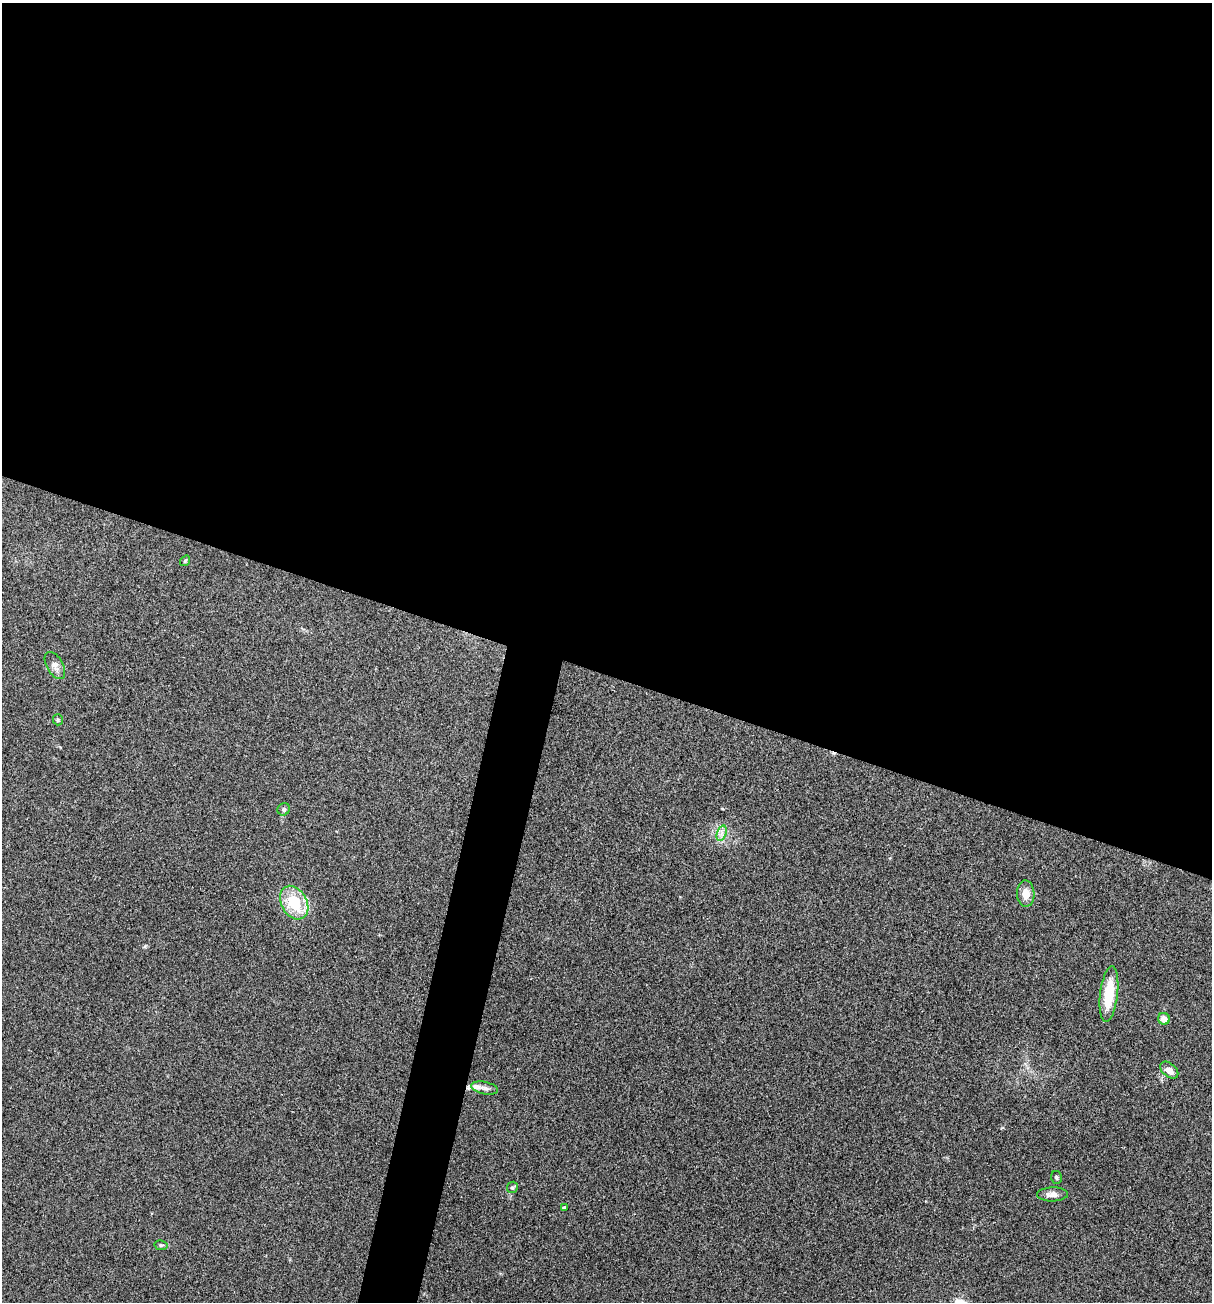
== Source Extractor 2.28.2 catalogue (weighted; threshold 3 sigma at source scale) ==
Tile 3 of 4 x 4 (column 3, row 1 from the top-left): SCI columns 2544-3753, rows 3899-5198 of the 5213 x 5200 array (HDU 1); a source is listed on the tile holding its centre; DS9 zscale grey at full resolution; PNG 1214 x 1304 px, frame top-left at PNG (2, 3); each listed source drawn as its Kron ellipse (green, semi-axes under 4 px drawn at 4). Shown black and unused: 54% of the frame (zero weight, under 3 of 4 exposures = <1% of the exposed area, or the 3 px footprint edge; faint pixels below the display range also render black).
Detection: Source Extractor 2.28.2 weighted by HDU 2 'WHT'; one run over the whole footprint, this tile lists its part. Background 0.196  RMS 0.0078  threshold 0.0351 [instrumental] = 3 sigma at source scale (4.5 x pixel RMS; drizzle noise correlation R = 1.50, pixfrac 1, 0.05/0.05 arcsec/px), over >= 5 px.
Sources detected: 17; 1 inside a brighter listed object's ellipse — not listed separately; the other 16 listed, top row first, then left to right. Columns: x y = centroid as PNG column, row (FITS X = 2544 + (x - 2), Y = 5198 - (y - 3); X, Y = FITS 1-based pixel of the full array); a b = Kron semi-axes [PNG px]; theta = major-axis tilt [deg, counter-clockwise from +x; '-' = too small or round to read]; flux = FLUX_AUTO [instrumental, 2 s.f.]
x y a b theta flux
185 561 6 3 54 0.83
55 666 15 8 -60 4.4
58 720 5 5 - 1.2
284 809 6 6 - 1.8
722 833 8 4 71 2.6
1026 894 13 9 -87 7.6
294 903 18 13 -61 29
1109 994 28 9 83 27
1164 1019 6 6 - 7.6
1169 1070 10 6 -40 5.5
485 1088 14 6 -12 3.7
1057 1177 6 5 - 1.3
512 1187 6 5 - 1.4
1052 1194 15 7 1 5.5
564 1208 4 3 - 1.9
161 1245 6 5 - 1.2